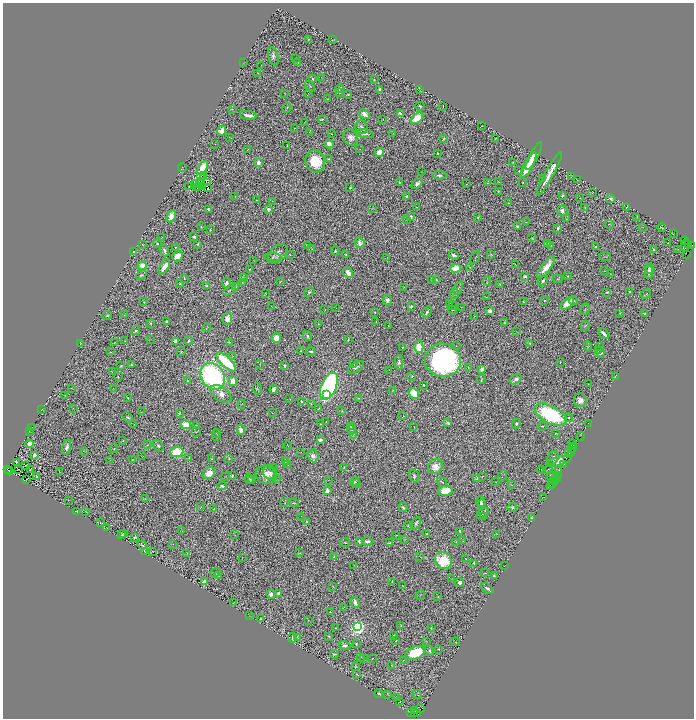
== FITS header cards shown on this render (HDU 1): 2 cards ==
NAXIS1  =                 1383
NAXIS2  =                 1432

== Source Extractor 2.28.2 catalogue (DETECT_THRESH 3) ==
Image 1383 x 1432 px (HDU 1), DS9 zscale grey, zoomed out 1/2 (1 PNG px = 2 x 2 image px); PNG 696 x 720 px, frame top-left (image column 2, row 1431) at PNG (3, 3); each listed source drawn as its Kron ellipse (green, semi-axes under 4 px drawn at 4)
Background 0.661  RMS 0.026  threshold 0.079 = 3 sigma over >= 5 px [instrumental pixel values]
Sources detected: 635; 107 cannot appear on this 1/2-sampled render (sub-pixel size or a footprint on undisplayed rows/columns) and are neither listed nor drawn; of the other 528, the 500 brightest by FLUX_AUTO listed and drawn (28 fainter detections omitted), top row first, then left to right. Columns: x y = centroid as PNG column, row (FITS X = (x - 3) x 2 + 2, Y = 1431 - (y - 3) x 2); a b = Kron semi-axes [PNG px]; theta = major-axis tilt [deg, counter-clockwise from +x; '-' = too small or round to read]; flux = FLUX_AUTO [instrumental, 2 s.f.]
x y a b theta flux
308 39 2 1 - 1.8
333 40 2 2 - 2.7
273 56 9 5 -74 18
296 59 3 2 - 2
298 62 2 1 - 2.2
243 63 2 2 - 1.6
261 66 2 1 - 1.6
258 73 3 2 - 3.5
321 77 2 1 - 1.3
313 79 4 3 - 4.7
374 80 2 2 - 7.1
310 86 6 3 -52 6.4
340 89 4 3 - 11
419 89 3 1 - 1.7
380 90 3 2 - 19
285 93 3 2 - 2.4
308 93 2 2 - 1.4
340 93 2 2 - 16
348 95 4 3 - 3.7
328 99 2 1 - 1.8
420 106 4 2 - 7.9
443 106 2 1 - 2.7
287 108 5 2 - 4.6
232 109 2 2 - 2.2
364 114 6 4 -30 32
400 114 4 3 - 17
248 115 8 2 -9 38
417 118 7 4 39 140
322 119 4 2 - 4.4
383 119 2 1 - 1.5
304 123 2 1 - 1.5
481 126 3 1 - 2.7
361 127 7 6 - 21
295 128 2 1 - 2
222 131 5 3 - 53
309 132 2 2 - 1.9
331 133 2 1 - 1.9
393 133 2 1 - 1.5
365 134 9 4 -10 20
351 137 8 7 - 35
229 138 3 1 - 1.5
444 138 3 2 - 6.8
496 138 2 2 - 2.5
215 144 2 1 - 1.5
329 144 5 4 - 20
287 145 2 1 - 2.9
247 149 3 2 - 1.8
360 149 2 2 - 2
379 152 4 3 - 85
437 153 2 2 - 12
534 156 15 4 62 130
329 159 4 2 - 3.6
315 161 11 10 - 170
513 162 3 2 - 2.6
258 163 3 2 - 73
528 166 15 2 61 180
182 168 4 1 - 1.7
203 168 8 4 61 130
421 171 2 1 - 1.3
519 171 2 2 - 3.5
549 174 25 3 61 120
204 175 3 1 - 4.8
439 175 7 4 -7 11
201 176 2 1 - 1.7
571 177 2 2 - 1.8
543 178 3 2 - 2.7
577 180 2 1 - 1.3
201 181 2 1 - 3.1
208 182 2 1 - 2.1
399 182 2 2 - 4.4
499 182 4 2 - 3.8
523 182 2 1 - 2.5
196 183 3 2 - 4.7
488 183 3 2 - 2.4
199 184 3 1 - 1.5
417 184 6 4 38 20
466 184 2 2 - 2.1
189 186 3 2 - 4.2
197 187 3 1 - 6.7
203 187 2 1 - 2.2
199 188 2 1 - 2.5
208 188 2 1 - 1.6
350 188 2 2 - 4
498 191 3 2 - 3.7
593 192 2 2 - 2.8
235 196 4 3 - 3.2
406 196 4 2 - 6.2
562 196 4 2 - 7.8
580 198 2 1 - 1.9
611 199 5 3 - 18
256 200 2 1 - 2.1
272 201 3 1 - 1.7
509 203 3 2 - 2.8
416 207 3 1 - 1.8
626 207 2 1 - 2
372 208 3 3 - 2.1
585 208 4 3 - 3.9
209 209 3 3 - 23
268 209 2 2 - 50
562 211 5 5 - 28
171 216 6 4 63 54
410 217 2 2 - 34
636 217 2 1 - 1.7
478 218 3 2 - 1.7
566 219 4 2 - 3.9
407 220 4 3 - 3.5
526 222 3 2 - 2.2
609 224 4 2 - 2.9
201 226 3 2 - 4
517 226 3 2 - 10
643 227 2 1 - 1.5
558 228 4 3 - 9
662 228 4 2 - 4.2
210 230 3 2 - 5
673 234 2 1 - 1.5
162 237 2 1 - 2.2
194 237 4 3 - 10
532 238 2 2 - 1.9
685 241 3 3 - 130
360 243 5 4 - 19
548 243 3 2 - 3.8
668 243 2 1 - 2.1
142 244 3 2 - 2.1
157 244 4 3 - 7.2
197 244 3 2 - 4.1
688 244 3 2 - 600
550 245 3 2 - 3.8
685 245 6 2 86 490
691 245 3 2 - 29
308 246 4 2 - 7.9
175 247 3 2 - 3.5
596 247 2 2 - 6.7
312 248 3 2 - 4.2
654 249 2 2 - 8
678 249 2 1 - 1.8
164 250 6 3 -68 21
133 251 2 2 - 24
335 251 5 3 - 8.5
278 254 11 7 46 32
491 254 3 2 - 4.3
290 255 2 1 - 1.9
346 255 3 2 - 7.1
454 255 5 2 - 18
687 255 2 1 - 25
178 256 5 4 - 74
273 257 8 4 0 8.7
387 257 2 1 - 1.4
605 257 6 2 -4 3.9
475 258 7 2 62 4.8
254 260 2 1 - 1.6
515 264 4 1 - 1.9
142 265 5 4 - 76
164 267 8 4 61 63
470 267 4 2 - 2.9
546 267 13 4 52 93
455 268 5 3 - 110
250 269 2 2 - 4.5
649 269 5 3 - 14
604 271 2 1 - 1.4
649 272 6 2 78 21
348 273 6 4 -54 43
610 274 3 2 - 1.8
141 275 6 3 38 6.9
568 276 2 2 - 3.9
525 277 3 3 - 12
244 278 3 3 - 4.1
184 279 3 2 - 5.2
557 279 5 3 - 4.8
432 280 3 2 - 2.1
436 280 3 2 - 4.3
543 281 6 3 50 12
242 282 4 2 - 3
280 282 4 2 - 2.8
487 282 4 2 - 3.1
226 283 5 3 - 15
180 284 3 3 - 4.3
500 284 4 3 - 3.9
207 286 3 3 - 9.2
236 287 3 2 - 4.5
404 287 3 2 - 3.1
458 288 7 3 63 5.9
229 290 7 3 32 8.4
309 292 5 3 - 7.7
607 292 3 2 - 5.3
630 292 3 2 - 5.5
266 293 3 3 - 2.2
454 294 5 3 - 6.2
646 294 5 2 - 4.3
486 297 3 2 - 1.9
388 300 5 4 - 21
544 300 2 2 - 4.7
523 301 3 3 - 3.6
573 301 4 4 - 9.7
144 302 2 1 - 2.8
449 303 3 2 - 2
567 303 8 4 41 61
453 305 2 1 - 1.6
271 306 2 1 - 1.7
411 306 4 2 - 9.2
461 307 2 1 - 1.8
336 308 3 1 - 1.4
585 309 6 2 70 5.3
325 310 2 1 - 2
452 310 5 2 - 6.3
490 311 3 3 - 23
375 312 2 1 - 3.1
427 312 6 2 54 12
620 313 2 2 - 4.4
645 313 3 2 - 12
107 315 5 3 - 6.6
124 315 4 2 - 2.2
474 316 3 2 - 2.8
227 318 6 4 81 58
166 321 2 2 - 15
376 322 3 2 - 2.9
151 323 3 2 - 3.6
505 323 4 2 - 2.9
318 324 2 2 - 3.4
388 325 2 1 - 2.5
585 326 5 3 - 6.6
207 328 4 2 - 3.3
135 331 4 3 - 9.6
517 332 2 1 - 1.3
604 333 6 2 -45 24
307 336 5 4 - 9.8
276 338 5 5 - 68
150 339 2 1 - 1.4
348 340 3 1 - 3.8
125 341 4 3 - 4.5
175 341 4 3 - 29
189 341 4 2 - 7.5
115 342 4 2 - 3.5
229 342 4 3 - 4.3
80 343 3 2 - 2.6
530 343 2 2 - 3.9
456 346 2 1 - 2.1
588 346 4 2 - 3.8
419 347 6 4 -89 100
600 347 2 2 - 1.9
402 348 2 1 - 3.7
181 351 5 2 - 4.4
300 351 3 3 - 5.9
311 351 5 2 - 8.3
598 351 2 1 - 1.8
110 352 3 2 - 2.4
601 353 3 2 - 16
232 356 2 1 - 1.6
443 360 18 16 -10 1900
226 362 13 5 -43 380
399 362 7 3 87 11
560 362 2 1 - 2.1
260 364 3 1 - 2.3
353 364 2 1 - 2.4
132 365 3 2 - 6.9
285 365 4 3 - 10
121 366 3 2 - 5.3
356 367 9 4 32 15
468 368 3 2 - 3.6
481 369 3 3 - 32
112 371 4 1 - 2.2
389 371 4 1 - 1.9
213 376 14 11 -56 1400
412 376 4 2 - 3.9
615 376 2 1 - 1.4
118 377 2 1 - 3.2
516 379 6 3 33 31
481 380 5 2 - 4.1
187 381 3 2 - 7
233 381 5 4 - 59
588 384 2 1 - 1.3
424 385 2 2 - 4.5
329 386 15 7 66 1400
71 388 2 2 - 1.8
113 389 2 2 - 1.5
257 389 5 3 - 4.5
273 389 4 3 - 27
392 390 3 2 - 3
221 394 12 6 -33 40
327 394 3 3 - 490
414 394 6 4 -48 160
65 395 2 2 - 1.8
127 397 4 2 - 3.9
358 398 3 2 - 3
290 399 2 1 - 1.6
580 400 7 6 - 41
301 401 3 2 - 5.1
242 404 5 2 - 3.8
311 404 3 2 - 1.7
73 408 2 2 - 1.6
318 409 4 3 - 3.7
42 410 3 1 - 1.6
342 411 4 4 - 5.9
141 412 2 2 - 1.8
179 413 3 2 - 4.7
272 413 2 1 - 1.3
551 415 17 8 -28 680
403 416 2 1 - 1.4
128 417 6 3 -41 8.4
569 418 4 3 - 6.9
326 422 2 1 - 1.9
448 423 4 3 - 16
588 423 2 1 - 21
134 424 2 1 - 1.3
321 424 3 1 - 2.8
516 424 5 4 - 10
186 425 5 4 - 85
196 425 2 2 - 1.9
542 426 4 2 - 5.1
32 427 2 1 - 2
350 427 3 2 - 3.5
414 427 3 1 - 1.7
351 429 5 3 - 7.3
241 430 5 4 - 21
29 431 3 2 - 1.7
196 432 4 2 - 3.9
216 433 4 3 - 5.2
555 433 2 1 - 2.7
353 435 4 2 - 3.7
217 436 3 2 - 4.9
581 436 4 1 - 35
320 440 4 3 - 13
123 441 3 3 - 4.6
572 443 2 1 - 12
29 444 4 3 - 57
147 445 3 2 - 3
288 445 4 1 - 1.8
158 446 6 4 -55 12
574 446 4 1 - 26
67 447 7 3 77 15
572 448 4 3 - 200
114 449 4 3 - 4.9
84 451 4 2 - 3.1
177 452 6 5 - 180
301 452 2 2 - 2.4
569 452 2 1 - 15
571 452 2 2 - 52
34 455 3 2 - 29
141 456 2 2 - 1.6
313 456 6 5 - 25
189 458 4 3 - 5.8
229 458 4 3 - 5.4
553 458 7 5 63 14
212 459 3 2 - 5.7
132 460 2 2 - 1.4
109 461 3 2 - 2.2
286 461 4 3 - 5.2
559 461 13 4 15 30
16 462 3 2 - 2
288 465 3 2 - 2.6
564 465 2 1 - 44
26 466 2 1 - 3.3
274 467 3 2 - 3.2
344 467 3 2 - 4.4
435 467 8 7 - 47
7 469 3 1 - 280
18 469 2 1 - 1.6
31 469 4 1 - 2.8
548 469 5 1 - 2.8
541 470 4 2 - 2.7
559 470 3 2 - 49
9 471 4 3 - 43
59 471 4 1 - 1.4
209 473 7 5 38 65
270 473 7 6 - 27
266 475 11 9 -23 64
550 475 2 1 - 1.9
558 475 3 2 - 33
225 476 2 1 - 2.2
232 476 3 2 - 7.3
414 476 6 5 - 12
482 476 3 1 - 2.1
502 476 6 2 57 4.3
36 477 3 2 - 6
556 478 2 1 - 96
249 479 5 4 - 9
276 479 3 2 - 2.2
477 479 4 3 - 12
26 480 2 1 - 2.1
251 480 3 3 - 3.8
328 480 2 2 - 1.5
555 480 2 1 - 71
355 482 5 4 - 8.5
442 482 5 3 - 6.9
495 482 3 2 - 1.7
554 482 2 1 - 58
553 483 2 1 - 28
357 484 2 2 - 5.3
511 485 3 2 - 2.3
222 486 4 3 - 16
551 487 3 2 - 35
327 491 2 2 - 98
445 491 7 5 9 130
543 497 2 1 - 1.5
145 498 3 2 - 2.1
68 500 2 2 - 1.6
481 501 5 3 - 17
285 503 2 2 - 2.5
294 503 5 3 - 4.6
481 504 4 2 - 7.7
201 507 2 1 - 2.2
403 507 5 3 - 9.1
512 507 4 4 - 7.2
214 509 3 2 - 2.7
76 511 2 2 - 1.8
86 511 4 2 - 2.5
483 513 7 2 37 5.2
301 516 2 1 - 1.7
484 517 3 2 - 4.2
531 518 2 2 - 5.9
306 521 2 2 - 4
100 523 2 1 - 1.8
416 524 7 4 59 14
408 526 4 3 - 6.1
106 527 2 1 - 1.5
182 531 3 2 - 3.1
460 531 3 2 - 10
123 533 3 3 - 5.2
427 534 3 2 - 11
497 534 2 2 - 2.3
122 535 3 2 - 6
235 535 3 2 - 2.3
396 535 2 1 - 1.9
135 537 3 2 - 4.6
404 539 3 2 - 2.4
359 541 4 3 - 16
368 541 6 4 -1 26
463 541 2 2 - 2.2
345 542 5 2 - 3.8
456 542 3 2 - 2
390 543 2 2 - 4.5
173 544 2 2 - 1.6
142 545 5 3 - 7.7
144 551 3 1 - 1.9
152 551 2 1 - 1.6
300 553 3 2 - 3
187 554 3 3 - 4.6
242 557 2 1 - 1.4
334 557 3 2 - 5.9
420 557 2 1 - 1.9
466 559 2 1 - 1.6
443 560 9 8 - 220
474 563 3 2 - 13
354 565 2 1 - 1.4
505 565 3 1 - 1.5
215 573 5 4 - 7.8
485 573 3 2 - 3.8
219 575 3 2 - 11
494 575 2 2 - 3.5
452 579 2 1 - 1.8
205 581 3 2 - 100
392 581 2 1 - 2.4
460 582 4 4 - 22
333 586 3 2 - 2.6
403 586 2 2 - 4.6
487 588 7 2 -40 16
278 593 3 3 - 17
271 594 4 4 - 24
420 595 5 2 - 3
438 597 3 2 - 1.9
355 602 6 2 -72 38
234 603 2 1 - 1.4
343 607 3 2 - 1.9
330 612 2 2 - 3.4
250 616 2 1 - 1.3
260 619 4 2 - 6
308 620 2 2 - 2.9
401 625 4 3 - 3.9
358 627 4 3 - 2300
335 628 3 2 - 2.4
431 628 3 3 - 3.9
393 635 2 2 - 1.6
328 636 2 2 - 4.7
297 637 4 2 - 3.3
293 638 4 2 - 24
396 641 3 2 - 2
426 642 2 1 - 1.9
456 642 4 1 - 2.2
356 644 3 2 - 4.7
345 645 6 3 -16 19
439 649 2 2 - 2.9
429 650 5 4 - 9
415 653 10 6 23 260
334 654 4 2 - 5.8
360 657 2 2 - 2.4
363 658 3 2 - 2.2
372 658 2 1 - 1.9
404 660 2 1 - 2.1
391 665 2 2 - 2.3
355 667 4 2 - 4.1
357 674 3 1 - 2.8
379 694 4 2 - 5.7
387 694 3 1 - 1.5
417 695 4 2 - 3.2
397 697 2 2 - 1.7
400 702 2 1 - 1.9
420 709 2 1 - 8.6
415 711 2 1 - 12
410 713 3 2 - 50
415 713 4 2 - 250
418 714 4 2 - 10
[28 fainter detections neither listed nor drawn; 107 sub-pixel or undisplayed-footprint detections neither listed nor drawn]